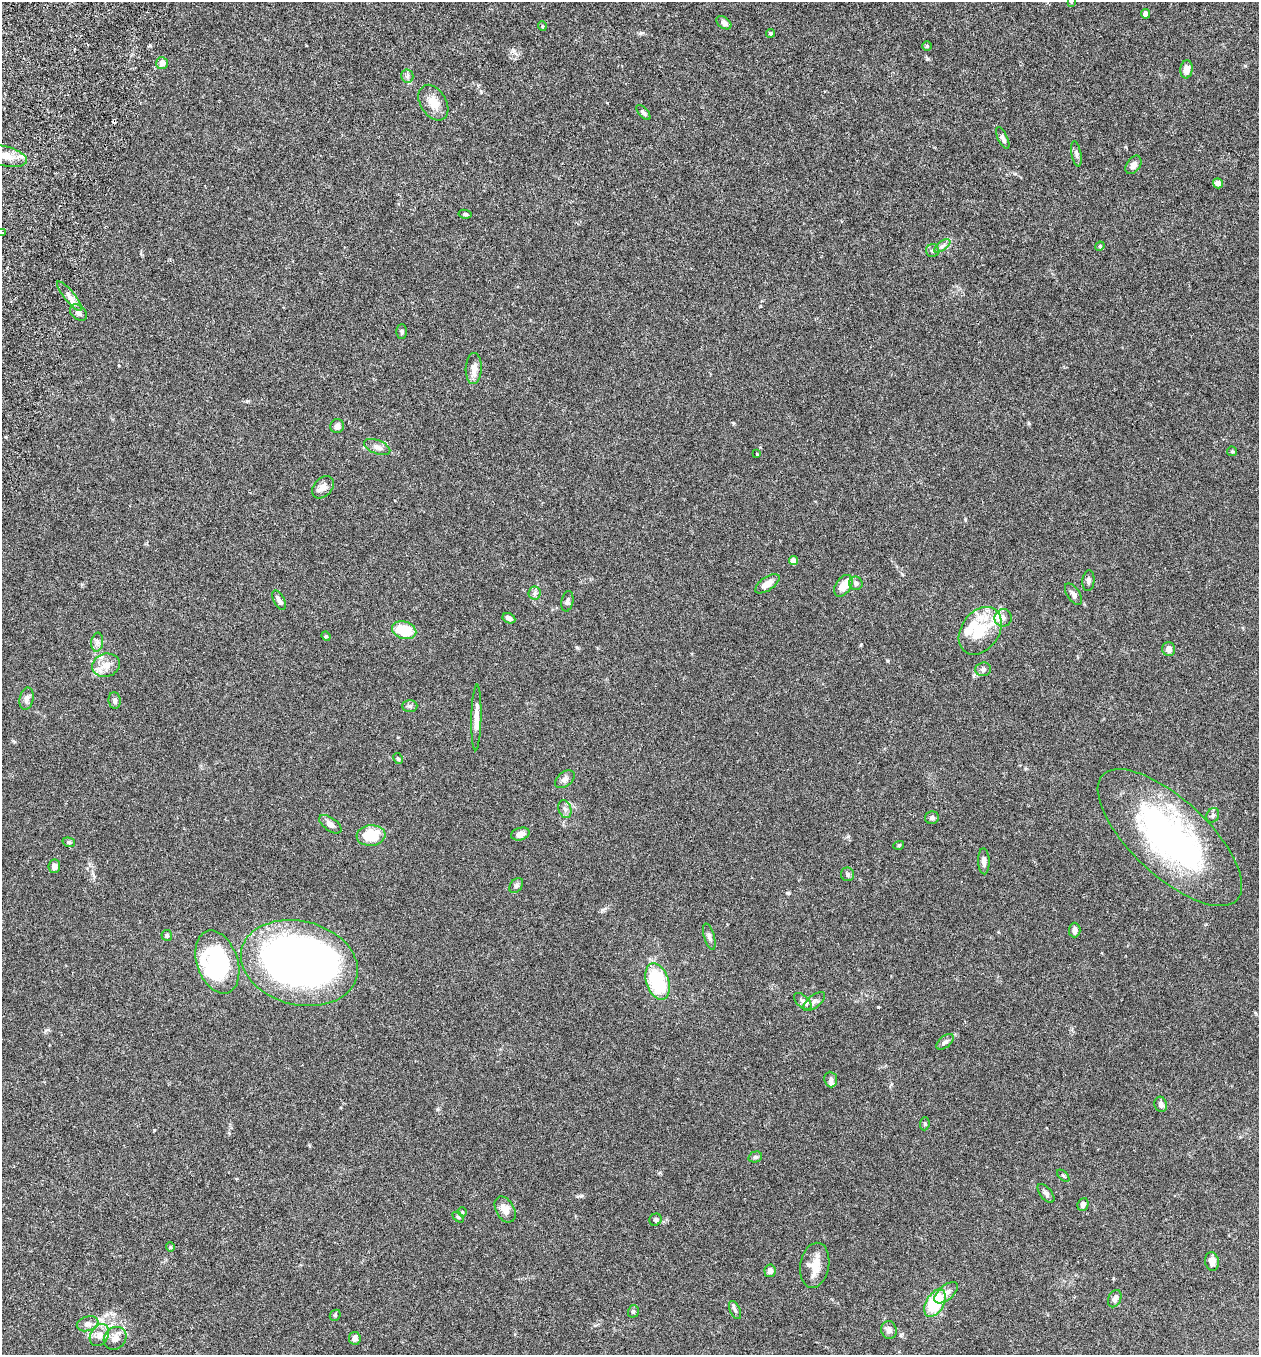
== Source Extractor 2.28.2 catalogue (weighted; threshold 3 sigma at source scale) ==
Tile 11 of 4 x 4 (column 3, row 3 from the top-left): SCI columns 2708-3964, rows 1381-2733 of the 5543 x 5465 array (HDU 1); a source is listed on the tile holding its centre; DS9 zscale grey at full resolution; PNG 1261 x 1357 px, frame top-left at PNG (2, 2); each listed source drawn as its Kron ellipse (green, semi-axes under 4 px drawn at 4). Shown black and unused: <1% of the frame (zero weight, under 3 of 6 exposures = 3% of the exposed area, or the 3 px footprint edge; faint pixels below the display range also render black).
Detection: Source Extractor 2.28.2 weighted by HDU 2 'WHT'; one run over the whole footprint, this tile lists its part. Background 0.0173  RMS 0.0019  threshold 0.00795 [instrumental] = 3 sigma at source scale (4.09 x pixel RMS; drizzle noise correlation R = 1.36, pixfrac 0.8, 0.05/0.05 arcsec/px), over >= 5 px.
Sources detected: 112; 4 inside a brighter object's white glare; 1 cosmic-ray / hot-pixel residue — neither listed nor drawn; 5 inside a brighter listed object's ellipse — not listed separately; the other 102 listed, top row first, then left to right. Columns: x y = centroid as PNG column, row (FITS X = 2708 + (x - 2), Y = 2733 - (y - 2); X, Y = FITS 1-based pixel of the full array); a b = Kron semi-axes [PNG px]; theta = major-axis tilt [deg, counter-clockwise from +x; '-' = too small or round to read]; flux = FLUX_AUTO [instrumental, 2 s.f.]
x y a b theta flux
1071 2 3 3 - 0.53
1145 14 5 4 - 1.1
724 23 8 5 -36 0.73
542 26 5 3 - 0.18
771 33 4 4 - 0.22
927 46 5 5 - 0.22
162 63 6 6 - 1.3
1186 69 9 6 83 1.4
407 76 6 6 - 0.43
433 103 19 13 -58 2.3
643 113 9 4 -48 0.4
1003 138 12 4 -65 0.6
1076 154 13 5 -80 0.49
5 156 23 10 -14 2.5
1133 165 10 6 56 0.83
1218 183 5 5 - 1
465 214 6 4 -9 0.3
2 233 4 4 - 0.28
942 246 9 4 35 0.58
1100 246 5 4 - 0.18
933 251 6 6 - 0.39
69 296 18 5 -51 1.2
78 313 9 6 -39 0.7
402 332 7 5 90 0.29
474 369 15 8 88 1.5
337 426 7 6 - 0.69
377 447 14 7 -22 0.98
1232 451 5 4 - 0.23
757 454 3 2 - 0.11
323 487 13 9 47 1.1
793 561 4 4 - 1.3
1088 581 10 6 85 0.48
856 583 7 6 - 0.61
767 584 14 6 35 1.6
843 586 12 7 56 2.8
535 593 6 6 - 0.47
1073 594 12 6 -56 0.75
279 600 11 5 -62 0.61
567 601 10 6 78 0.46
509 618 6 5 - 0.78
1003 618 9 8 - 1
404 630 12 8 -15 5.4
980 631 26 19 54 5.6
326 636 5 4 - 0.19
97 642 9 6 81 0.59
1169 649 7 6 - 0.9
106 665 14 11 17 2
983 669 8 7 - 0.53
27 699 11 7 78 0.76
115 701 8 6 -82 0.62
410 706 7 6 - 0.38
476 717 33 5 89 1.6
398 759 6 4 -61 0.24
565 779 11 7 37 0.65
565 809 9 6 -71 0.59
1213 815 7 6 - 0.42
932 818 7 6 - 0.5
330 824 13 6 -36 0.97
520 834 9 6 16 1.2
371 836 14 10 5 6.4
1170 838 92 38 -43 47
69 842 6 4 -19 0.27
899 845 5 3 - 0.16
984 861 13 5 -88 0.9
54 866 6 6 - 0.86
848 874 7 6 - 0.44
516 885 8 6 49 0.42
1075 930 7 6 - 0.75
167 935 5 5 - 0.36
709 937 13 5 -74 0.57
217 962 32 20 -71 15
299 963 59 42 -14 130
658 982 19 11 -72 13
803 1001 11 6 -42 0.66
814 1002 13 6 38 0.77
945 1042 10 5 40 0.53
831 1080 8 6 -84 0.63
1161 1104 8 6 -71 0.67
925 1124 6 4 85 0.27
755 1157 7 5 15 0.37
1063 1176 7 3 -45 0.2
1046 1193 11 5 -50 0.54
1083 1204 6 5 - 0.72
505 1209 14 9 -60 1.7
462 1212 4 4 - 0.16
458 1217 6 4 -44 0.23
656 1220 6 5 - 0.36
170 1247 4 4 - 0.19
1212 1261 9 7 -79 1.2
815 1265 23 14 80 2.8
770 1271 6 5 - 0.63
946 1293 14 7 41 1.1
1115 1299 9 6 66 0.62
935 1303 15 9 62 11
735 1310 9 5 -65 0.46
633 1311 6 5 - 0.3
335 1315 6 5 - 0.23
88 1324 11 7 17 0.83
889 1330 9 7 -73 0.73
99 1335 12 9 59 1.2
115 1338 12 10 46 1.2
355 1338 6 6 - 0.78
Isophote crosses this tile's border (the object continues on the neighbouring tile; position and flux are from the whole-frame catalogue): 3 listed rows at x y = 1071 2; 5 156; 2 233
Unlisted compact peaks at least as high as the median listed source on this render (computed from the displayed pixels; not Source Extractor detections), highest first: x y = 878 1007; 581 1196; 513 50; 641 33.